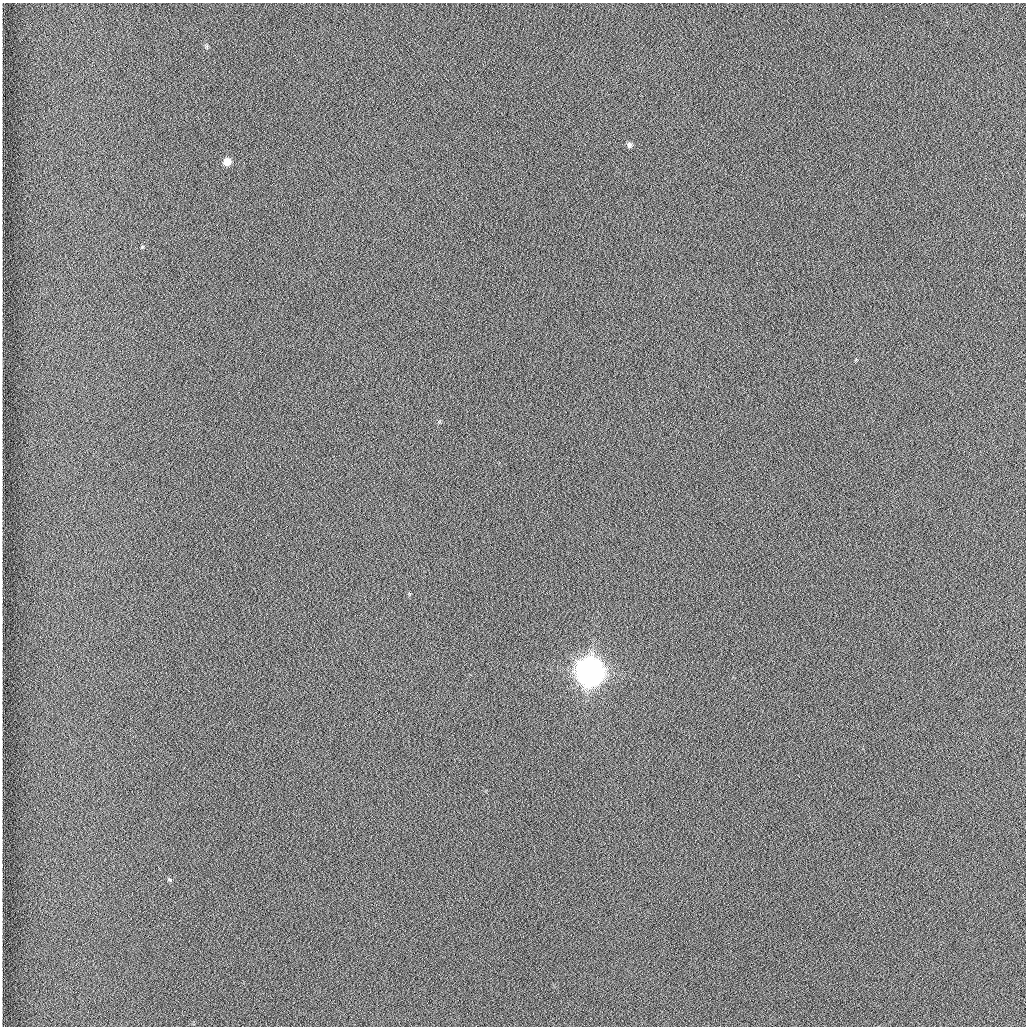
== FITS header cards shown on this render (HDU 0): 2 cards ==
NAXIS1  =                 1024 /fastest changing axis
NAXIS2  =                 1024 /next to fastest changing axis

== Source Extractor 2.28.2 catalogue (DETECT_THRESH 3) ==
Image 1024 x 1024 px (HDU 0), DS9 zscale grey, 1 PNG px = 1 image px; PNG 1028 x 1028 px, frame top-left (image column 1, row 1024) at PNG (2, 3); no overlay
Background 1260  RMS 5.9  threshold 17.7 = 3 sigma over >= 5 px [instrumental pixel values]
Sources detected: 5; all 5 listed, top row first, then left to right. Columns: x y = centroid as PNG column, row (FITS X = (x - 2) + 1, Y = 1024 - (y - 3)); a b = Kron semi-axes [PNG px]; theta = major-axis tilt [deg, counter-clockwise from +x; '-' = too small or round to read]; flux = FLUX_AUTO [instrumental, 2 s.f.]
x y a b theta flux
206 46 6 4 89 580
630 145 6 6 - 1300
227 162 8 7 - 3900
590 672 10 9 - 930000
169 880 7 3 -8 470